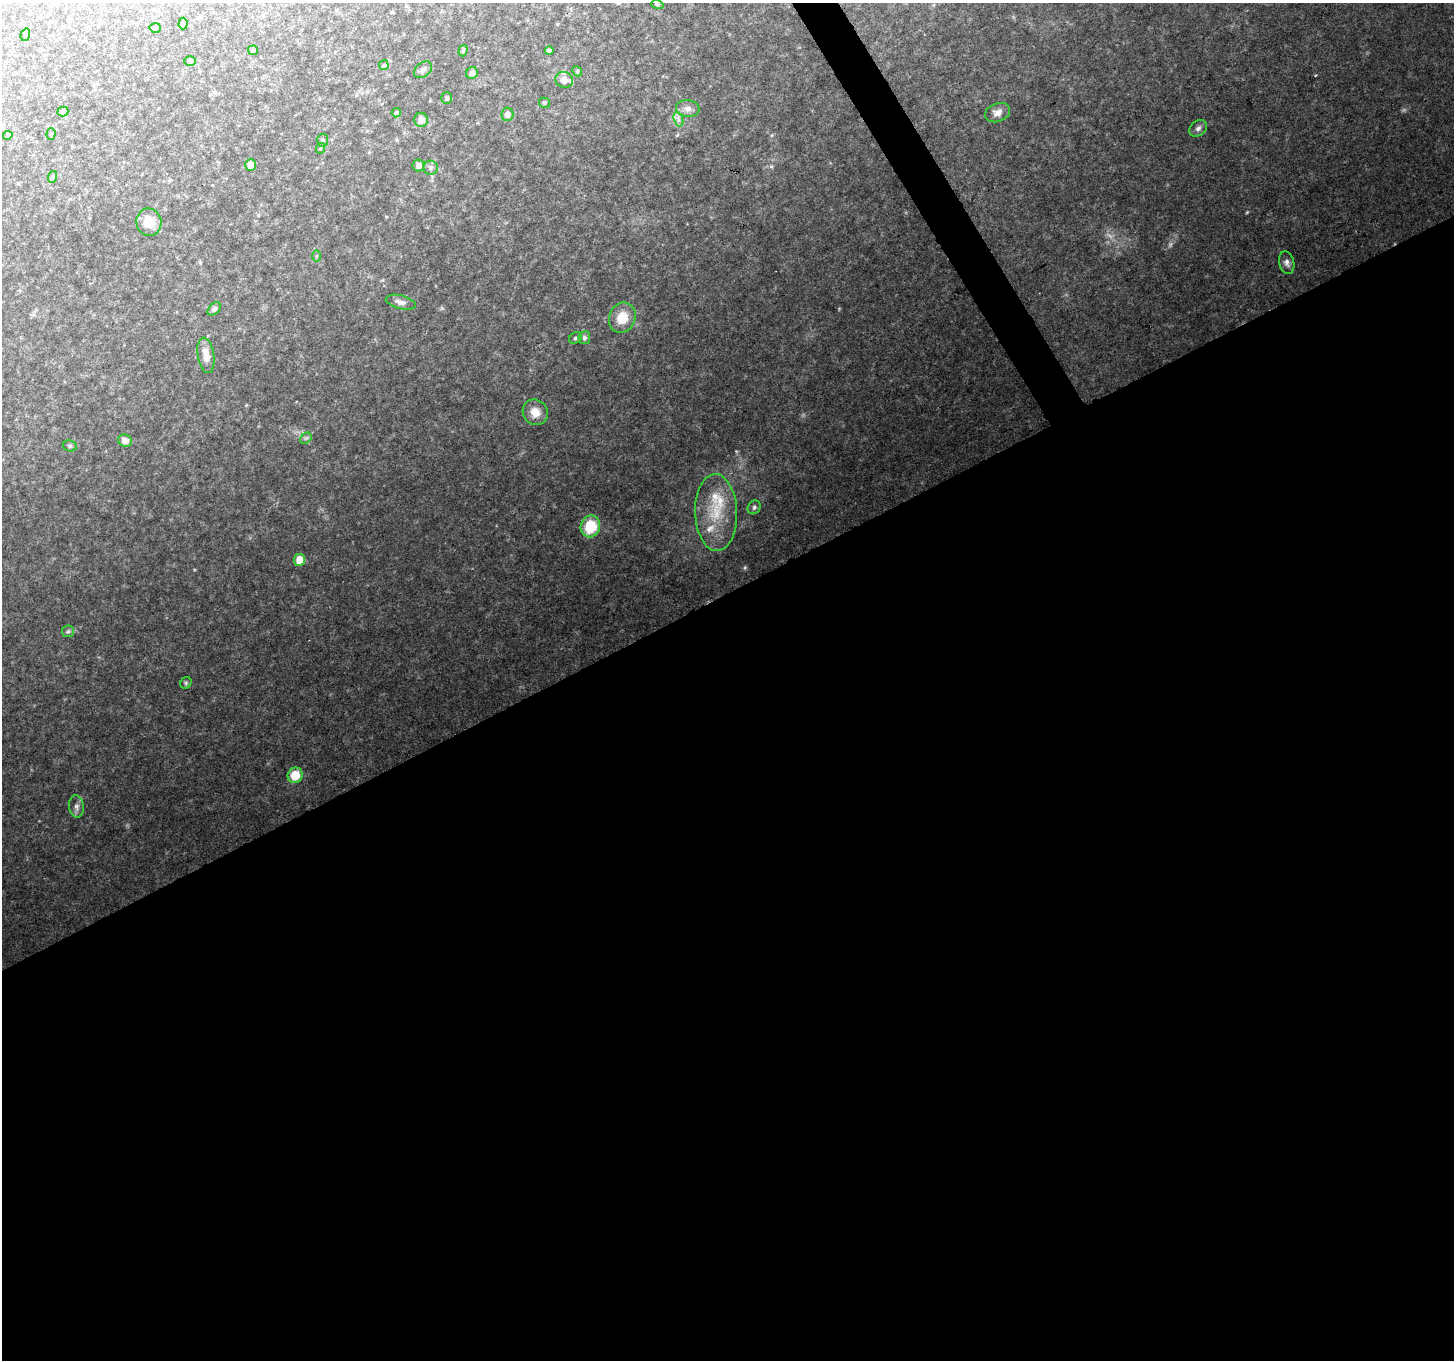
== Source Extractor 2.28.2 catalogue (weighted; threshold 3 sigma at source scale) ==
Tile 15 of 4 x 4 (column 3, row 4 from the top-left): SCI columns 2909-4360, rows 167-1524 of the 5813 x 5704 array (HDU 1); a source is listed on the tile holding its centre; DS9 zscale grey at full resolution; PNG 1456 x 1362 px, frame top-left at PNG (2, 3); each listed source drawn as its Kron ellipse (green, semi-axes under 4 px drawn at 4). Shown black and unused: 57% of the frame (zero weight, under 2 of 3 exposures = <1% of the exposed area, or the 3 px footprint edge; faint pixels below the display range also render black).
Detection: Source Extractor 2.28.2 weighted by HDU 2 'WHT'; one run over the whole footprint, this tile lists its part. Background 0.111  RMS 0.0095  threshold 0.0428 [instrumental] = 3 sigma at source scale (4.5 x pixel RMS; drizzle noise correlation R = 1.50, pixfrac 1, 0.0396/0.0396 arcsec/px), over >= 5 px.
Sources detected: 59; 2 too faint to see at this stretch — neither listed nor drawn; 5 inside a brighter listed object's ellipse — not listed separately; the other 52 listed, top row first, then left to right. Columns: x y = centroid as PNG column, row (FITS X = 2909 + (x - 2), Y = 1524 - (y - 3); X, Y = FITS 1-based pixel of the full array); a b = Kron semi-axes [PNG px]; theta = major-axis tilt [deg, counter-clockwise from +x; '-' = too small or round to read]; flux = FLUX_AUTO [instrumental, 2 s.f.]
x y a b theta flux
657 4 6 4 -19 1.3
183 23 6 4 88 1.7
155 28 5 5 - 1.1
25 35 6 4 74 1.6
253 50 5 5 - 1
549 50 4 4 - 2.1
463 51 6 4 72 1.7
190 61 5 5 - 1.7
384 65 5 4 - 1.3
423 70 10 7 40 3.4
577 71 5 4 - 1.4
472 73 6 5 - 4.9
564 80 9 7 -26 6.6
446 98 6 5 - 2.1
544 103 5 5 - 1.5
688 109 12 8 -7 5.3
63 111 5 4 - 2.3
396 113 5 4 - 1.8
998 113 13 9 21 6.8
507 114 7 6 - 5
678 119 7 4 -71 2.7
421 120 7 7 - 5.8
1198 128 10 7 40 3.3
51 134 6 4 89 1.6
8 135 5 4 - 1.7
323 140 6 5 - 2
321 148 5 3 - 0.91
250 165 6 5 - 8.4
418 165 6 6 - 5.6
431 168 7 7 - 3.4
52 177 6 4 71 1.1
149 222 14 12 -75 16
316 256 6 4 89 1.3
1287 263 11 7 -76 4
401 302 15 6 -14 4.8
214 309 8 5 46 2.5
622 318 15 13 68 19
576 338 7 5 34 2
584 338 6 6 - 2.9
206 355 18 8 -81 11
535 412 13 12 - 11
306 438 6 5 - 1.7
125 441 7 6 - 4.9
70 446 7 5 -14 2
754 507 7 6 - 2.2
716 513 38 21 -88 43
590 526 11 9 70 34
299 560 6 5 - 15
68 631 6 5 - 1.9
186 683 6 5 - 1.6
295 775 8 7 - 21
76 807 11 7 -83 4.4
Unlisted compact peaks at least as high as the median listed source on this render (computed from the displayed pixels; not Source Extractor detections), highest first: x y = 744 568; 771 166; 1316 75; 736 451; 1171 244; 194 570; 1404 110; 442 308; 772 135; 839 308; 246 405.